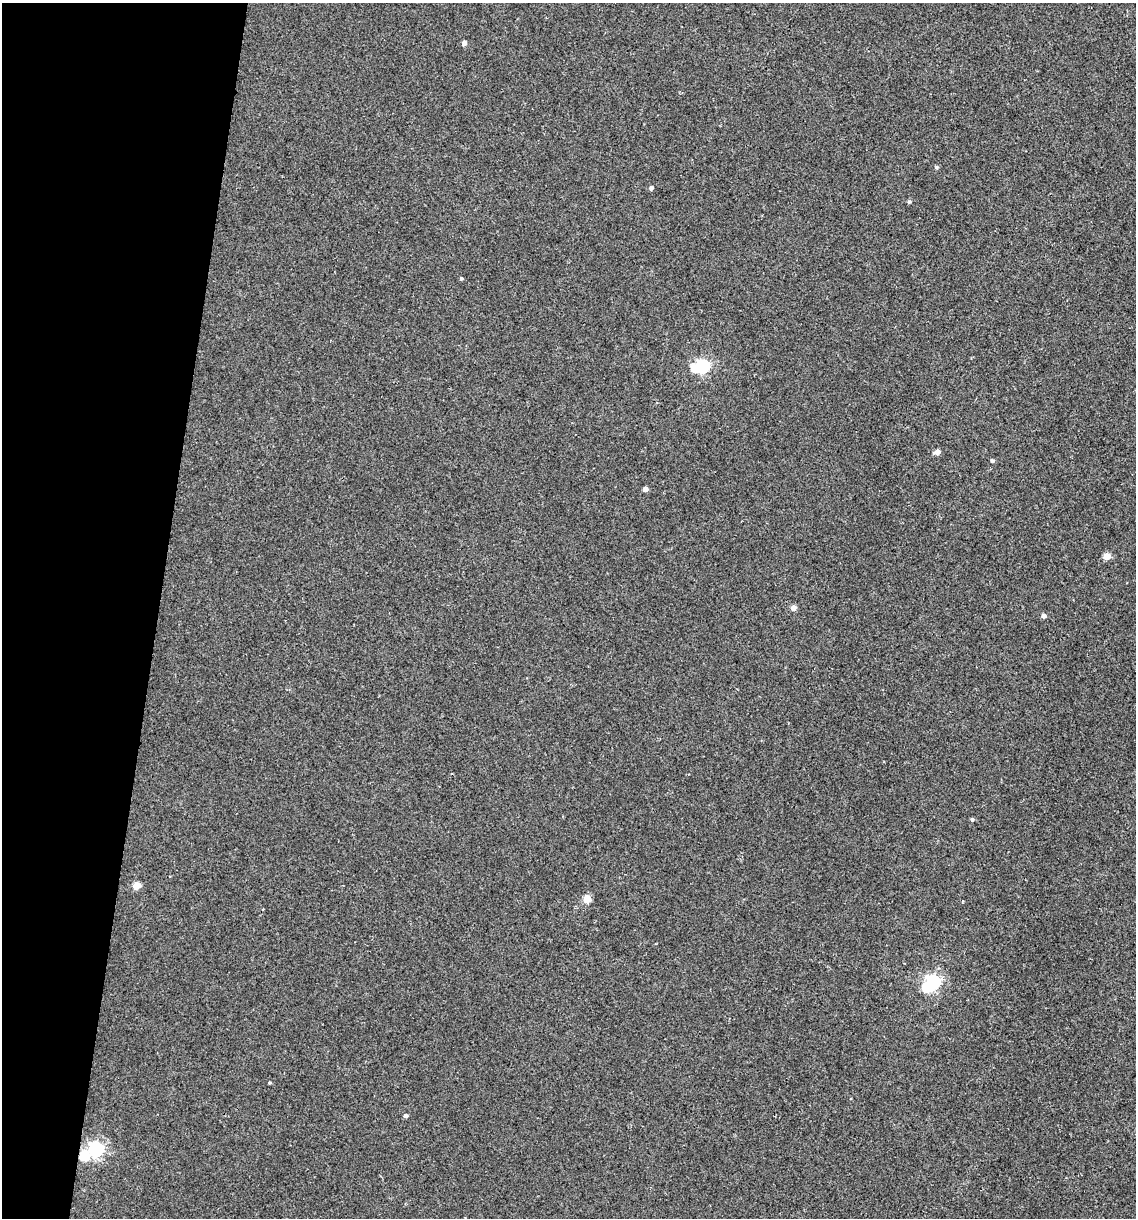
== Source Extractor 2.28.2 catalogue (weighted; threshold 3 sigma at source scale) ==
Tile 9 of 4 x 4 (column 1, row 3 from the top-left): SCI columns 119-1252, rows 1219-2434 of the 4889 x 4866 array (HDU 1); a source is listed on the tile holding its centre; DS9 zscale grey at full resolution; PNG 1138 x 1220 px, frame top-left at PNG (2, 3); no overlay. Shown black and unused: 14% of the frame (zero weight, under 2 of 3 exposures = <1% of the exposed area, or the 3 px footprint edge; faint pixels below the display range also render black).
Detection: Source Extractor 2.28.2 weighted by HDU 2 'WHT'; one run over the whole footprint, this tile lists its part. Background 0.00157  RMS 0.005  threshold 0.0226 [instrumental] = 3 sigma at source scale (4.5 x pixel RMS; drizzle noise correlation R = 1.50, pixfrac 1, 0.05/0.05 arcsec/px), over >= 5 px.
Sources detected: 19; all 19 listed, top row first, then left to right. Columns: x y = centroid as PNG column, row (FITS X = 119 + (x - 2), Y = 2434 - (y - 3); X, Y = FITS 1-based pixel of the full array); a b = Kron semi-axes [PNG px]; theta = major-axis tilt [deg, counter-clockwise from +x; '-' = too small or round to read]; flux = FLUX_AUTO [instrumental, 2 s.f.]
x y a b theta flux
464 43 5 4 - 2
936 167 5 4 - 0.93
651 188 4 4 - 1.2
909 202 4 4 - 0.84
461 278 4 4 - 0.71
703 366 7 6 - 96
937 452 5 4 - 2.9
992 461 4 4 - 0.85
645 489 4 4 - 2.7
1107 556 5 4 - 7.1
793 608 5 5 - 2.8
1044 616 5 5 - 1.8
972 819 5 4 - 0.74
136 886 5 4 - 8.5
587 899 5 5 - 9.6
933 982 7 6 - 130
269 1083 3 3 - 0.54
406 1116 4 4 - 1.2
95 1149 9 6 30 150
Overlapping masked pixels (flux is a lower limit): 1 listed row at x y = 95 1149